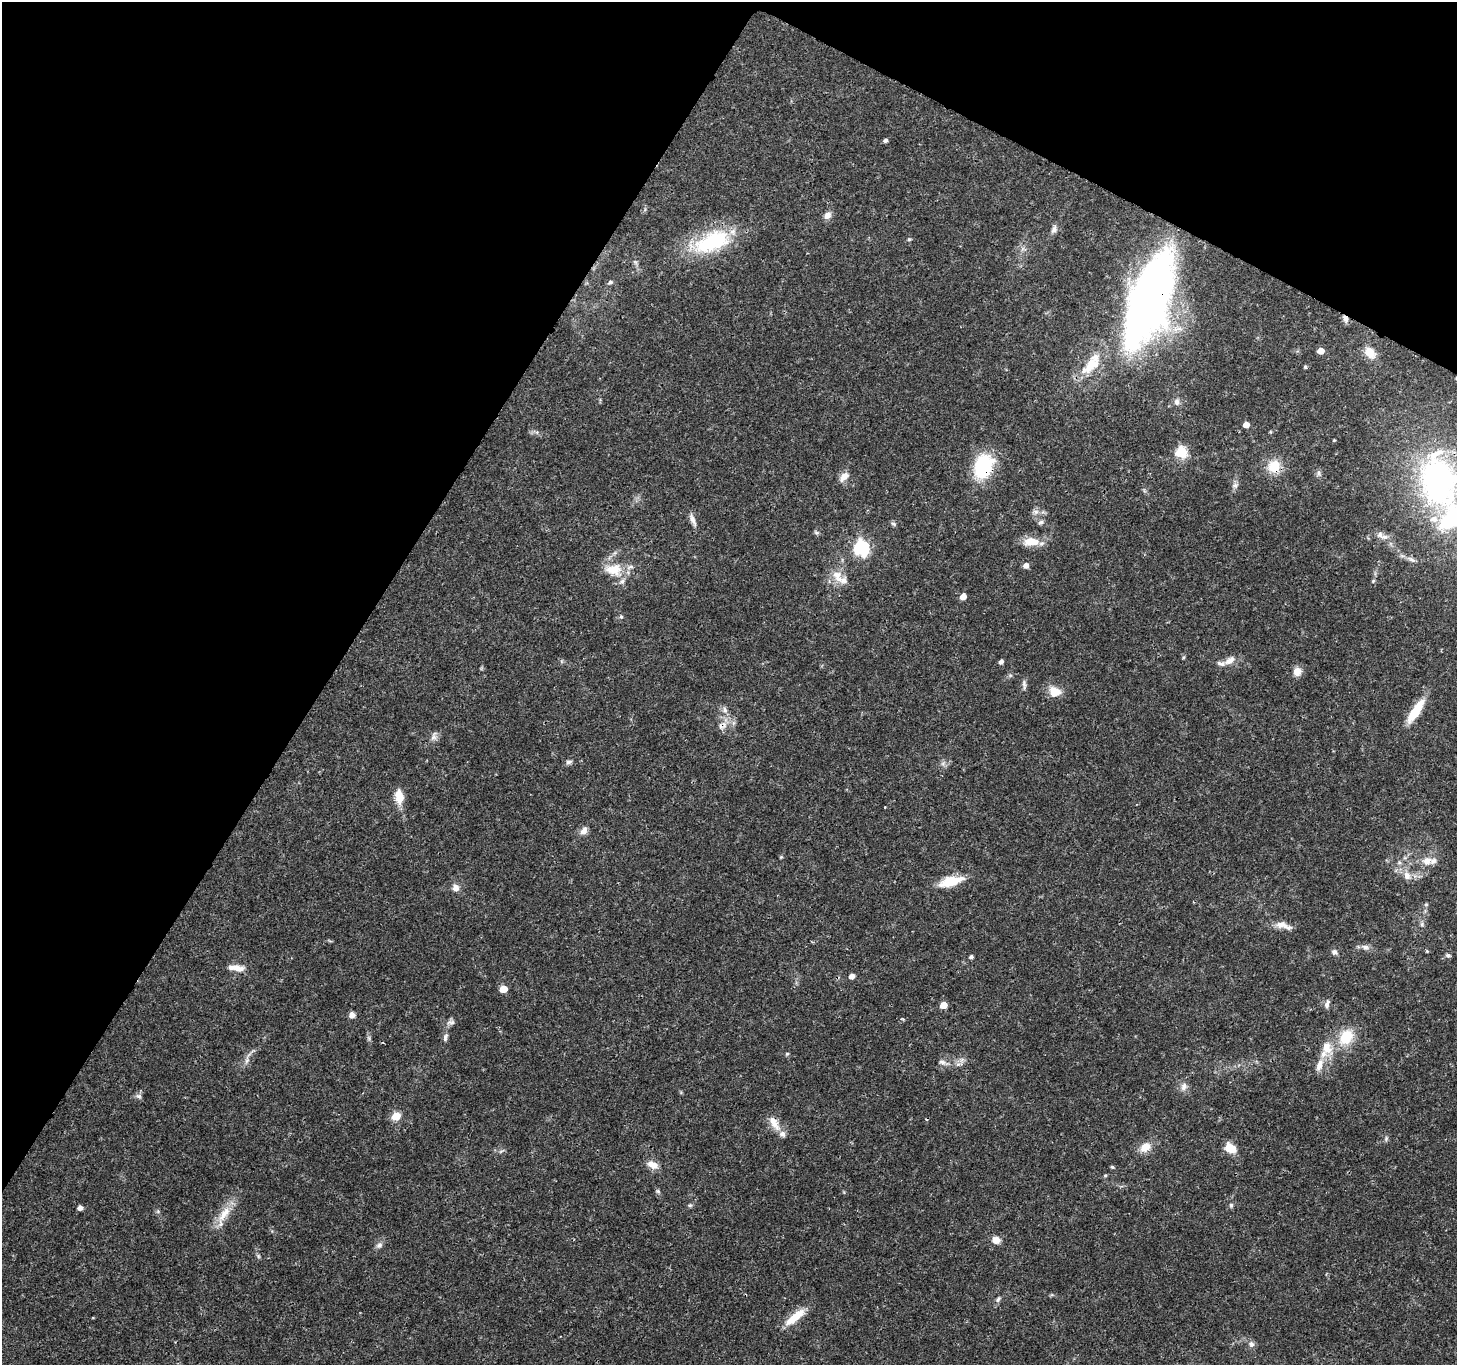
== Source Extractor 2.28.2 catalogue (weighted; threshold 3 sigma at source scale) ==
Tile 2 of 4 x 4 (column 2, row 1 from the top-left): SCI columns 1461-2915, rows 4289-5651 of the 5834 x 5916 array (HDU 1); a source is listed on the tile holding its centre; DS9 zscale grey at full resolution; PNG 1459 x 1367 px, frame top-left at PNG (2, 2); no overlay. Shown black and unused: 29% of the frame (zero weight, under 3 of 4 exposures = <1% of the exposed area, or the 3 px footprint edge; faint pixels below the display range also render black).
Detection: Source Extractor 2.28.2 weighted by HDU 2 'WHT'; one run over the whole footprint, this tile lists its part. Background 0.0345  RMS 0.0022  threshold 0.00979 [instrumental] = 3 sigma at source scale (4.5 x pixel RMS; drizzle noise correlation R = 1.50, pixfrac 1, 0.0396/0.0396 arcsec/px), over >= 5 px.
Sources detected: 113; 1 inside a brighter object's white glare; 2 cosmic-ray / hot-pixel residue — not listed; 10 inside a brighter listed object's ellipse — not listed separately; the other 100 listed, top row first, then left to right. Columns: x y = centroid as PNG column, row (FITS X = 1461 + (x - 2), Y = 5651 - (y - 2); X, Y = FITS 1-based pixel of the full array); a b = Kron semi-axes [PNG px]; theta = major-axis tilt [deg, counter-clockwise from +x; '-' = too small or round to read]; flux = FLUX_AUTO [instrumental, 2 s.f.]
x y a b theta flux
885 140 5 4 - 0.47
827 215 10 7 55 1.4
1054 229 12 8 67 0.96
909 239 5 4 - 0.3
712 242 49 24 23 18
610 282 7 5 24 0.57
1148 302 93 36 70 140
1345 319 11 6 -60 1
1321 351 5 4 - 2.8
1370 353 15 11 -50 3
1091 365 36 17 42 7.5
1305 367 4 3 - 0.33
1177 402 10 7 -85 0.94
1246 425 5 4 - 2.2
1334 440 3 3 - 0.19
1181 452 6 6 - 19
983 466 27 20 69 13
1274 466 16 15 - 4.7
1318 473 10 4 -90 0.55
844 477 15 8 43 1.7
1439 477 64 47 -58 51
1235 485 8 7 - 0.76
1036 512 7 6 - 0.75
693 520 19 5 -70 1.2
1041 522 9 5 15 0.52
893 524 8 5 -27 0.45
816 533 8 4 -1 0.38
1384 537 12 7 -13 1.3
1031 542 20 11 3 3.9
861 548 7 7 - 47
1411 559 14 6 -25 0.98
1026 565 6 6 - 1
614 570 25 17 -8 5.4
837 576 23 11 -59 3.1
1373 581 6 4 46 0.29
963 597 5 4 - 2.4
621 617 6 5 - 0.39
1184 657 5 3 - 0.26
1230 660 18 8 30 1.8
1001 662 5 4 - 0.81
1297 671 11 9 81 1.8
1024 684 13 5 -83 0.73
1055 692 15 12 -15 3
724 710 10 7 -76 1
1415 711 31 9 57 6.4
434 736 13 7 77 0.99
569 762 9 6 11 0.58
943 763 7 5 45 0.55
399 797 15 9 -81 3.9
584 831 12 8 56 1.3
781 857 4 4 - 0.25
1427 861 15 13 8 2.4
1407 875 13 10 -72 1.8
951 881 30 10 15 5.7
456 888 8 7 - 1.5
1426 904 6 4 0 0.29
1422 924 6 5 - 0.45
1282 925 19 9 -8 2.1
1365 947 10 7 -10 0.99
1427 951 5 4 - 0.21
1334 952 7 6 - 0.74
1448 955 7 5 -1 0.47
971 957 4 4 - 0.53
236 968 21 7 -8 2.2
852 976 5 4 - 1.4
503 989 5 5 - 5.1
1327 1004 13 6 72 0.82
943 1005 5 5 - 3.4
352 1015 5 5 - 1.6
451 1022 13 7 8 0.88
445 1037 12 6 79 0.79
1346 1037 20 15 56 6.4
369 1038 7 4 -72 0.44
1327 1047 21 14 -68 3.8
787 1054 5 4 - 0.3
247 1060 12 5 80 0.92
943 1062 13 6 -23 0.9
1319 1065 17 8 73 2
1184 1087 12 9 72 1.3
138 1096 8 6 -16 0.62
396 1116 5 5 - 8.1
774 1123 24 10 -58 2.6
1386 1138 7 5 71 0.44
1145 1147 15 11 35 2.6
1230 1148 9 7 -30 5.6
501 1151 9 3 29 0.4
653 1165 14 9 -23 2
1112 1167 4 4 - 0.3
1105 1175 5 4 - 0.25
658 1191 6 5 - 0.38
690 1205 6 5 - 0.35
1231 1205 6 5 - 0.39
80 1208 4 4 - 1.2
224 1214 31 11 56 4.3
996 1240 9 8 - 1.8
379 1245 9 7 36 0.82
258 1256 7 5 -48 0.39
998 1299 9 6 59 0.59
795 1317 31 9 40 4.6
1251 1344 8 7 - 0.8
Overlapping masked pixels (flux is a lower limit): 6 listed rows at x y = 1148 302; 1345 319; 983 466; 1274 466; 1439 477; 774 1123
Isophote crosses this tile's border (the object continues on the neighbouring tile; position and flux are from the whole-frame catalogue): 1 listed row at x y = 1439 477